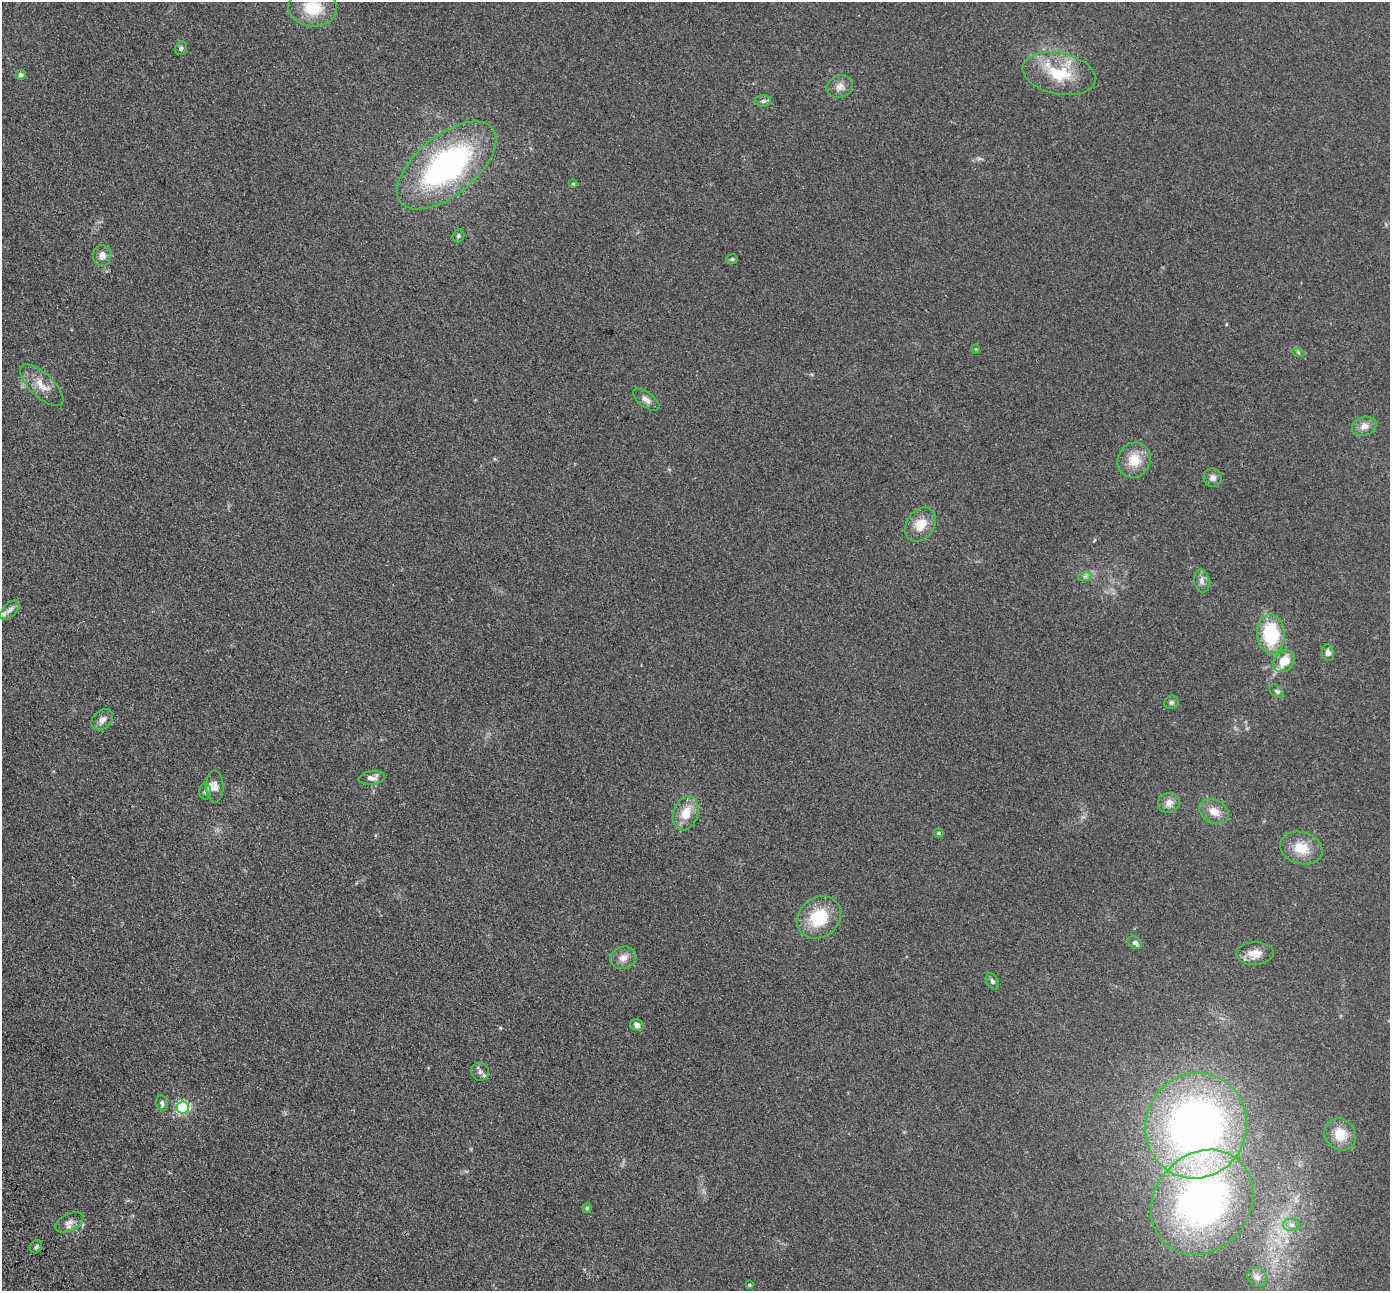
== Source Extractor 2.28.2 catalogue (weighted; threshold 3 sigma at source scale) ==
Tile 7 of 4 x 4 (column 3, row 2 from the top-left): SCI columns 2976-4363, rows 3053-4341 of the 5945 x 5933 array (HDU 1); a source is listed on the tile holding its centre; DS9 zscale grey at full resolution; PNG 1392 x 1293 px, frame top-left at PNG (2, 2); each listed source drawn as its Kron ellipse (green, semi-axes under 4 px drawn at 4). Shown black and unused: <1% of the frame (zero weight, under 3 of 4 exposures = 11% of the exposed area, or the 3 px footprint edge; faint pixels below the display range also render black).
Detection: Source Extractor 2.28.2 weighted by HDU 2 'WHT'; one run over the whole footprint, this tile lists its part. Background 0.106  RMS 0.0067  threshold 0.03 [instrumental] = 3 sigma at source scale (4.5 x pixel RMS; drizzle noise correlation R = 1.50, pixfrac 1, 0.05/0.05 arcsec/px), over >= 5 px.
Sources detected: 57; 1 too faint to see at this stretch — neither listed nor drawn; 2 inside a brighter listed object's ellipse — not listed separately; the other 54 listed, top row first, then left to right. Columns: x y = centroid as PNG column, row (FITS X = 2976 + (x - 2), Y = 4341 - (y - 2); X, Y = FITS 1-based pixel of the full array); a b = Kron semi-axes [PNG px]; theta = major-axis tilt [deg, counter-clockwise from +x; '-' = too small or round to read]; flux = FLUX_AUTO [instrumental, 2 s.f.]
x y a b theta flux
313 8 24 18 -5 22
181 48 7 5 58 1.4
1059 73 37 20 -12 29
21 75 5 5 - 2.4
840 86 13 11 22 4.6
763 101 8 5 1 1.6
447 165 59 30 39 150
573 184 4 3 - 0.5
458 236 6 6 - 1.4
102 255 10 9 - 5
732 259 6 5 - 0.96
976 349 4 3 - 0.67
1298 352 6 4 -20 0.93
42 385 28 11 -43 9.6
646 400 15 7 -37 3.6
1364 426 12 9 18 4.6
1134 460 18 16 61 13
1213 478 9 9 - 3.3
920 525 18 14 55 11
1085 576 7 4 19 1.3
1202 581 12 7 -80 3.2
10 610 12 6 44 3.1
1271 634 19 14 -85 38
1328 653 8 6 -76 2.7
1284 661 12 9 44 11
1277 691 8 5 -39 1.4
1171 702 7 6 - 1.7
102 720 12 9 44 4.2
372 778 13 6 6 3.4
215 787 16 8 -89 4.3
205 792 8 6 -88 1.5
1169 803 11 9 14 4.4
1214 811 16 11 -29 7.5
686 813 17 12 72 11
939 833 5 4 - 1.2
1301 848 22 16 -17 14
819 917 23 19 38 27
1135 943 7 5 -37 2
1255 953 19 11 2 7.5
623 958 13 11 22 5.1
992 981 9 6 -59 1.6
637 1025 7 5 -32 2.6
480 1072 9 9 - 2.9
162 1103 8 5 -79 2
183 1107 6 6 - 110
1196 1126 53 50 70 340
1340 1134 17 15 -48 12
1202 1202 56 47 50 240
587 1208 4 4 - 0.79
69 1222 15 8 26 4.1
1292 1225 8 6 0 2.4
36 1247 7 5 59 1.5
1257 1277 10 9 - 4
749 1285 3 3 - 0.83
Overlapping masked pixels (flux is a lower limit): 1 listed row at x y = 1202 1202
Isophote crosses this tile's border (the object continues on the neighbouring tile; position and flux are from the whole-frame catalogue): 1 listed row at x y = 313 8